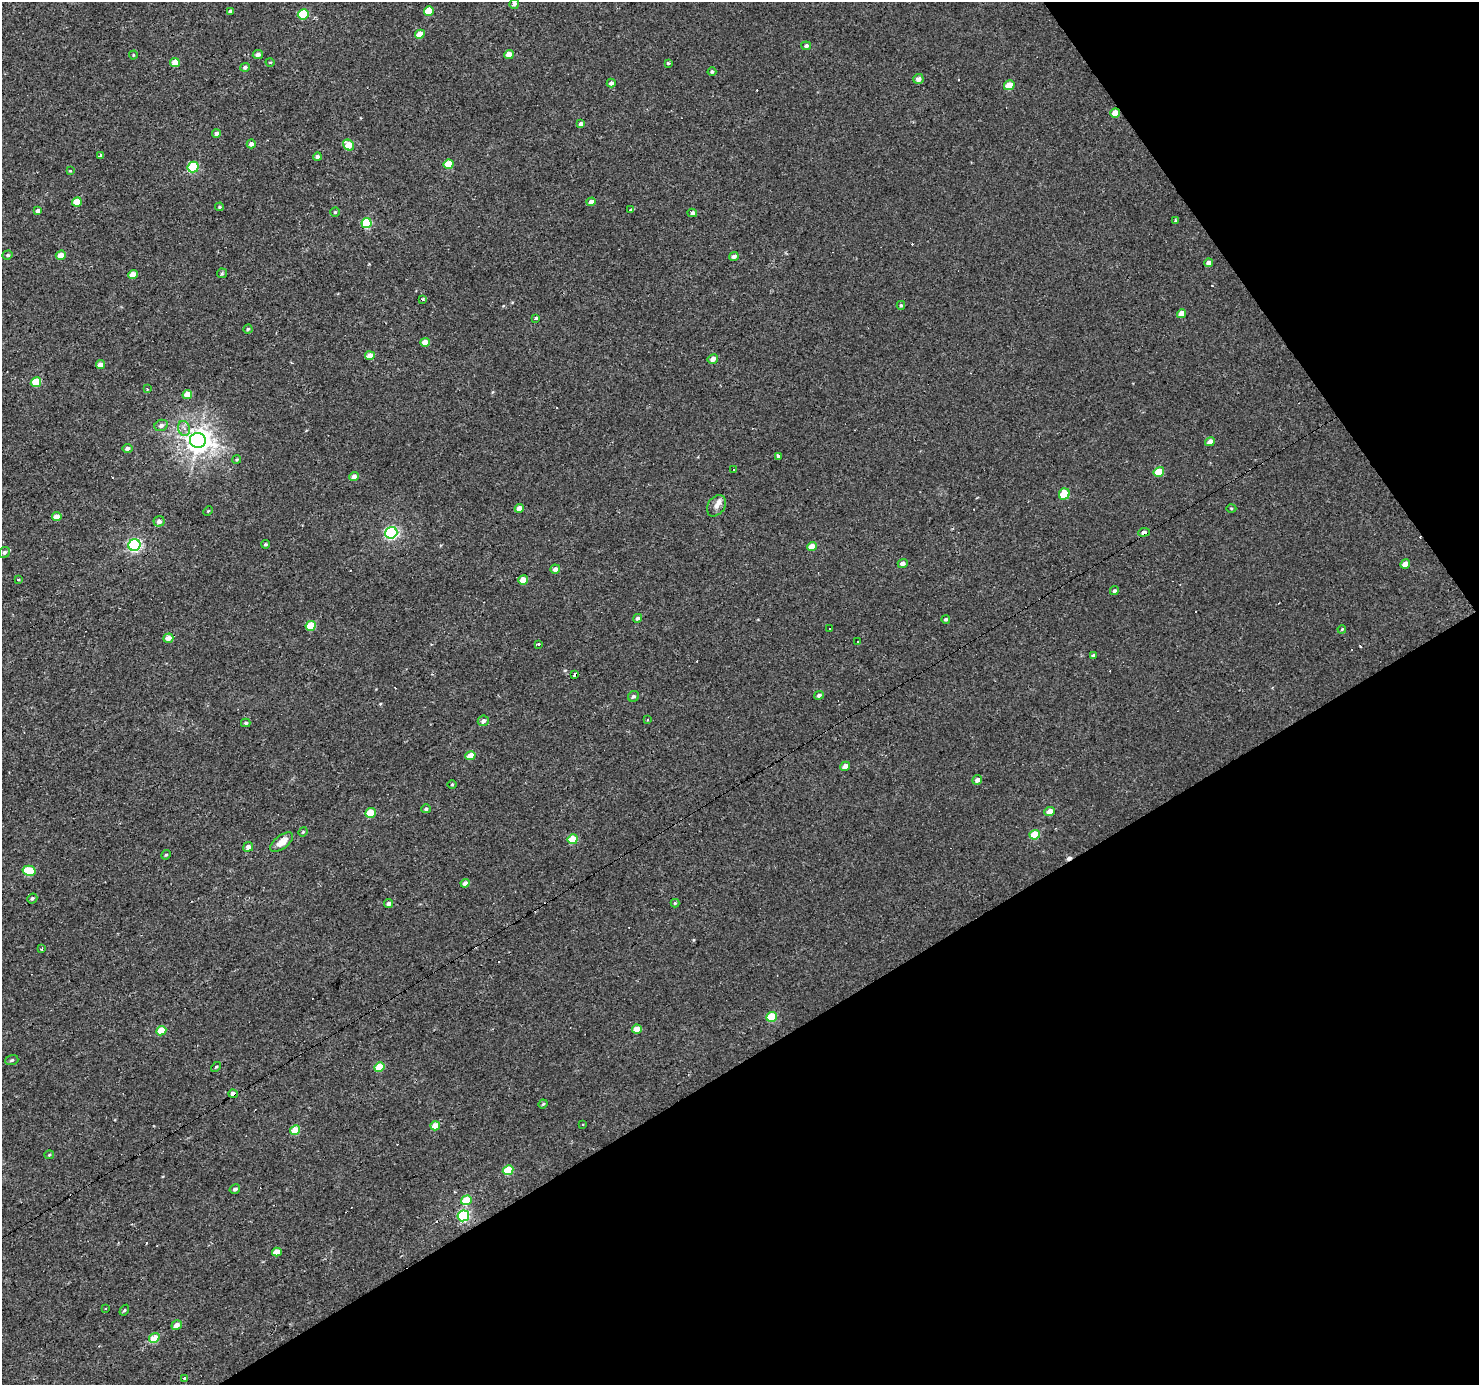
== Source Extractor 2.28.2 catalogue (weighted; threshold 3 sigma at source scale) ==
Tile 12 of 4 x 4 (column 4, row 3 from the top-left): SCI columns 4433-5909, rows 1564-2946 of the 5909 x 5828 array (HDU 1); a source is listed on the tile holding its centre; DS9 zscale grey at full resolution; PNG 1481 x 1387 px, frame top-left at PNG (2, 2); each listed source drawn as its Kron ellipse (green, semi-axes under 4 px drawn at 4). Shown black and unused: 31% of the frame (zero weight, under 2 of 3 exposures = <1% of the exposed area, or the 3 px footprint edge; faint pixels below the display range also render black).
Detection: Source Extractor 2.28.2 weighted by HDU 2 'WHT'; one run over the whole footprint, this tile lists its part. Background 0.00319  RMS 0.003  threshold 0.0134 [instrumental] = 3 sigma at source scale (4.5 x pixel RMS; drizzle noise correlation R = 1.50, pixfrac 1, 0.0396/0.0396 arcsec/px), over >= 5 px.
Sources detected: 162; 23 cosmic-ray / hot-pixel residue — neither listed nor drawn; the other 139 listed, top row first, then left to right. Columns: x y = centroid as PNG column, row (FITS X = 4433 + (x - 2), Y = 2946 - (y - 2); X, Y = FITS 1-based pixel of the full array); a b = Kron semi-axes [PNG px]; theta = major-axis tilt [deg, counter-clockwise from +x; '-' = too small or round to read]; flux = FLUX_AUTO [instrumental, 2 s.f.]
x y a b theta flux
514 4 5 4 - 1.1
230 11 4 4 - 0.51
429 11 5 4 - 6.3
303 14 5 5 - 15
420 34 5 4 - 3.7
806 46 5 4 - 0.72
509 54 5 4 - 2.7
133 55 4 4 - 0.28
258 55 5 4 - 1.1
175 62 5 4 - 3.9
270 62 4 3 - 0.25
669 63 3 3 - 9.3
245 67 4 4 - 0.83
712 72 4 4 - 0.5
918 79 5 5 - 1.5
611 83 4 4 - 1
1009 85 5 4 - 5.8
1115 113 5 4 - 4.2
581 124 4 4 - 1.2
216 134 4 4 - 1.1
251 144 4 4 - 1.3
349 145 6 5 - 5.6
100 156 4 3 - 2.6
317 157 4 4 - 0.79
448 164 5 4 - 6.8
193 167 6 5 - 18
70 171 3 3 - 0.47
77 202 5 4 - 4.9
591 202 5 4 - 1.7
220 207 4 3 - 0.35
631 210 3 3 - 0.42
38 211 4 4 - 1.7
335 212 4 4 - 0.36
692 213 5 4 - 1.6
1175 221 3 3 - 0.77
366 223 5 5 - 15
8 255 5 4 - 0.47
61 255 5 4 - 2.5
734 256 5 4 - 1.1
1209 263 4 4 - 1.9
222 273 5 4 - 0.43
133 274 5 4 - 3.2
423 299 3 3 - 0.38
901 305 4 4 - 0.39
1181 314 5 4 - 2.9
536 318 3 3 - 1.1
248 329 4 4 - 0.43
425 342 5 4 - 3.2
370 356 5 4 - 3.7
713 359 5 4 - 1.6
100 365 4 4 - 2.1
36 382 5 4 - 7.7
147 389 4 3 - 0.47
187 394 5 4 - 3.4
161 425 7 5 25 0.99
184 428 7 6 - 1.3
198 440 8 7 - 250
1210 442 5 4 - 1.9
128 448 5 4 - 1.2
778 456 3 3 - 7.6
237 459 4 3 - 0.32
734 470 3 2 - 0.5
1159 472 5 4 - 8
354 477 5 4 - 2.2
1064 494 6 5 - 8.9
716 506 12 8 55 1.7
519 508 4 4 - 2.2
1231 508 5 3 - 0.31
208 511 5 3 - 0.39
57 516 5 4 - 2.2
159 521 5 5 - 1.4
1144 532 6 4 5 1.4
391 533 6 6 - 46
266 544 4 3 - 0.42
134 545 6 6 - 47
812 546 5 4 - 3.1
4 552 6 5 - 0.72
903 563 5 4 - 1.3
1405 564 5 4 - 2.3
555 569 5 4 - 1.5
18 580 3 3 - 1.1
523 580 5 4 - 3.9
1114 591 5 4 - 0.55
637 618 5 4 - 0.78
946 619 4 4 - 0.6
311 626 5 5 - 8.1
830 628 2 2 - 0.2
1342 629 4 3 - 0.25
168 638 5 4 - 2.3
858 642 3 3 - 1.2
538 644 3 3 - 18
1093 655 4 3 - 0.61
575 674 4 3 - 1.7
819 695 5 4 - 0.78
633 696 6 5 - 0.67
647 719 3 2 - 0.46
483 721 5 5 - 1.1
246 723 5 4 - 0.52
470 756 5 4 - 4
845 766 5 4 - 1.8
977 780 5 4 - 1.2
452 785 5 3 - 0.33
426 809 5 4 - 0.48
1050 812 5 4 - 3.1
370 813 5 4 - 7.8
303 832 5 4 - 0.29
1035 835 5 4 - 7.7
573 839 5 4 - 7.9
282 842 13 6 37 2.8
248 847 5 4 - 1.5
166 855 5 4 - 0.39
29 871 6 5 - 8.1
465 883 5 4 - 1.8
32 898 5 4 - 0.5
675 903 4 4 - 0.39
389 904 4 4 - 1
42 949 3 3 - 0.4
771 1017 5 4 - 8.3
637 1029 5 4 - 3.1
161 1031 5 4 - 6.3
12 1060 7 5 17 0.54
216 1067 6 3 44 0.35
379 1067 5 4 - 6.6
233 1094 4 3 - 2.3
543 1104 4 3 - 0.35
583 1124 3 2 - 0.23
435 1126 5 4 - 3.5
295 1130 5 4 - 5.5
49 1155 5 4 - 0.34
508 1170 5 4 - 8.2
235 1189 5 4 - 0.77
466 1200 5 4 - 7.2
463 1216 6 5 - 28
277 1252 5 4 - 4.4
105 1308 3 2 - 0.19
124 1310 6 4 58 0.41
177 1325 5 4 - 1.9
154 1338 5 4 - 5.8
185 1378 3 3 - 0.57
Overlapping masked pixels (flux is a lower limit): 3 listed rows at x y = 1115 113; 575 674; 233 1094